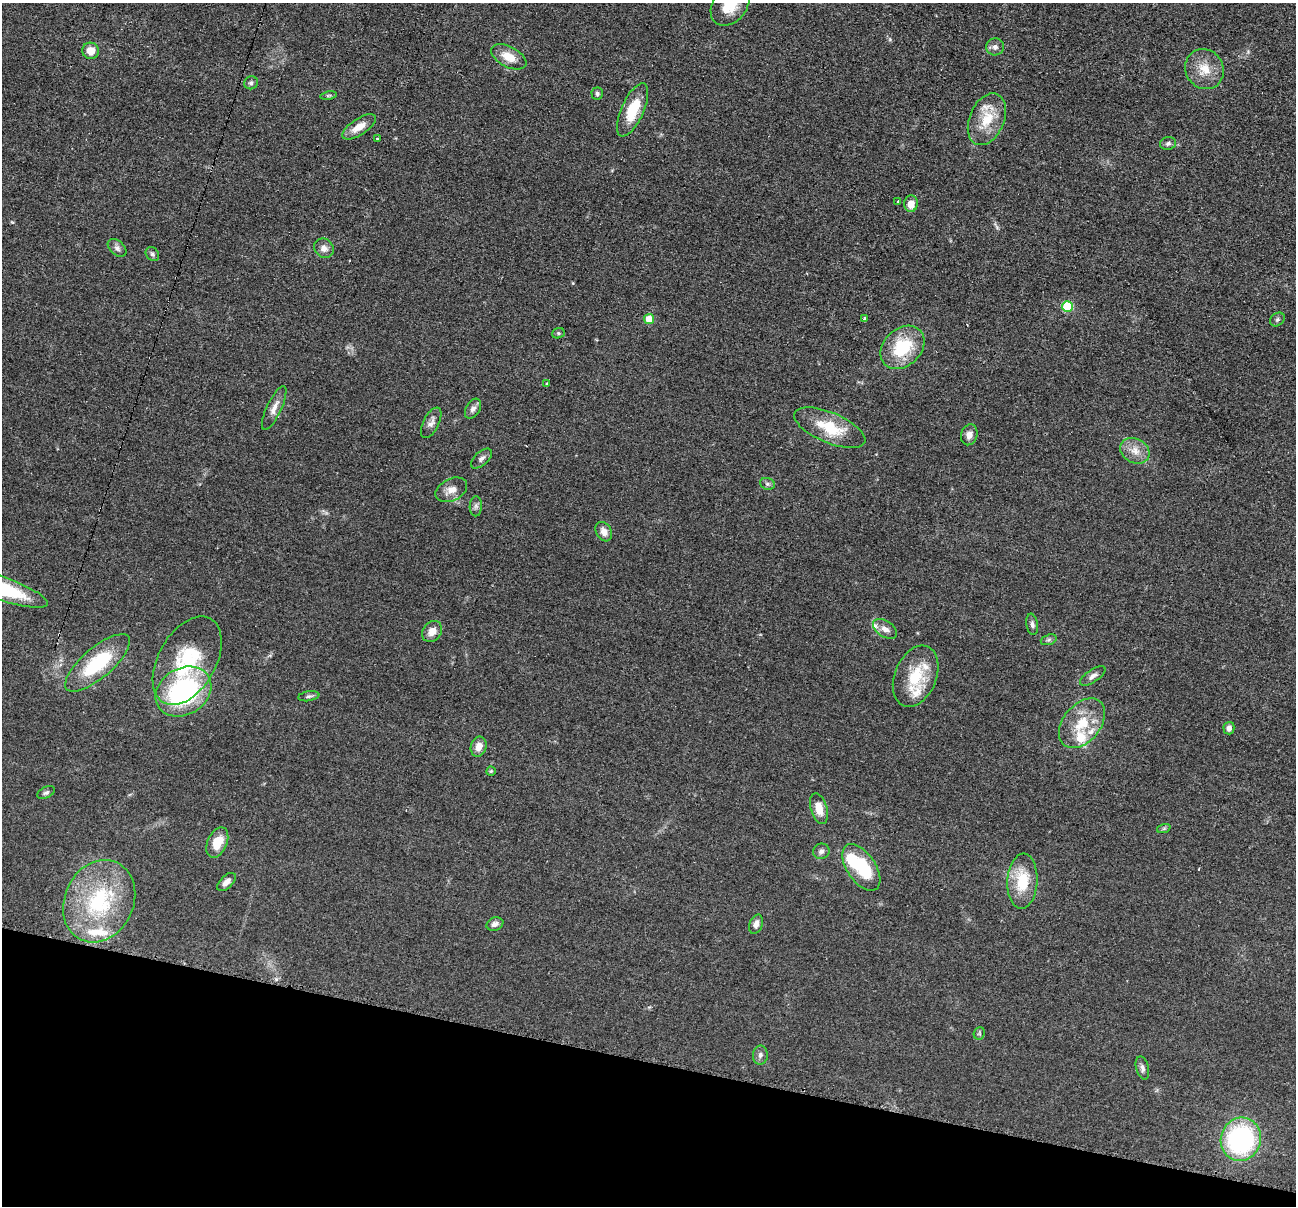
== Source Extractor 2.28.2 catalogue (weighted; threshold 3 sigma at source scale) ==
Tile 15 of 4 x 4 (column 3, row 4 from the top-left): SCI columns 2597-3890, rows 258-1461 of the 5194 x 5209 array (HDU 1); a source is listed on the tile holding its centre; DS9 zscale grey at full resolution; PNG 1298 x 1208 px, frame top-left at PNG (2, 3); each listed source drawn as its Kron ellipse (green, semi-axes under 4 px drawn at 4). Shown black and unused: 12% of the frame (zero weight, under 2 of 3 exposures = <1% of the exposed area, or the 3 px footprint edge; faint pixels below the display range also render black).
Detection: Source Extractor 2.28.2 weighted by HDU 2 'WHT'; one run over the whole footprint, this tile lists its part. Background 0.0439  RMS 0.0074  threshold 0.0332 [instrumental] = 3 sigma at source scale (4.5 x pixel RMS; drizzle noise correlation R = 1.50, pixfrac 1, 0.05/0.05 arcsec/px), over >= 5 px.
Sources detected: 75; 1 inside a brighter object's white glare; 2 cosmic-ray / hot-pixel residue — neither listed nor drawn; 6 inside a brighter listed object's ellipse — not listed separately; the other 66 listed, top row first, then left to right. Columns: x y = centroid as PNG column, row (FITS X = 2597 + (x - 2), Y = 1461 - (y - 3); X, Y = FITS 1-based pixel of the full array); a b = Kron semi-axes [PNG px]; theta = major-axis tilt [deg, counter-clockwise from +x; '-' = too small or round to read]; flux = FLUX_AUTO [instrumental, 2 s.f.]
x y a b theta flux
730 4 23 17 53 20
995 47 9 8 - 3
91 51 8 8 - 8.5
509 57 19 10 -27 11
1204 69 20 19 - 14
251 83 7 6 - 1.9
597 94 6 6 - 1.5
328 95 8 4 9 1.2
633 110 29 11 66 23
987 119 27 17 67 20
359 127 19 8 34 8.6
377 139 4 3 - 1.3
1168 143 8 6 12 1.9
898 201 3 3 - 3
911 204 8 7 - 7.6
117 248 11 7 -43 2.7
324 248 10 9 - 4.3
152 254 7 6 - 1.6
1067 307 5 5 - 40
864 318 3 2 - 2.1
649 319 5 5 - 12
1277 319 8 6 37 1.6
558 333 6 5 - 1.3
903 347 24 18 43 35
547 384 4 3 - 3
274 408 24 7 64 6.2
473 409 11 7 58 3.4
431 423 16 7 63 4
830 428 38 15 -23 28
969 435 10 8 74 4.4
1135 451 15 12 -28 8.3
481 459 13 7 42 2.9
767 484 7 6 - 1.9
451 490 17 11 26 6.7
476 506 10 6 88 2.3
604 532 10 7 -60 5.2
2 588 48 11 -19 57
1032 624 11 5 -80 2.2
885 629 13 8 -32 4.4
432 631 11 9 50 6.7
1049 640 8 5 19 1.6
187 661 48 29 60 51
98 663 40 15 40 48
916 676 32 21 68 28
1093 676 15 6 33 3.5
183 691 29 23 31 110
309 696 11 5 9 1.8
1082 723 28 18 50 23
1229 728 6 5 - 3.2
479 747 10 7 74 6.2
491 771 5 4 - 0.88
46 793 9 5 25 1.7
819 809 16 8 -74 9.2
1164 828 7 4 19 1.1
217 842 16 9 65 13
821 851 8 7 - 2.5
861 867 26 14 -56 36
1022 881 27 15 86 25
226 882 11 6 44 4.4
99 901 42 34 64 70
495 924 9 6 22 3.5
756 924 10 6 71 4
979 1033 6 5 - 1.2
760 1055 9 7 88 2.8
1142 1068 12 6 -76 2.8
1241 1139 22 20 71 120
Isophote crosses this tile's border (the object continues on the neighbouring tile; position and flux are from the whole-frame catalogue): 2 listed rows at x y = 730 4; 2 588